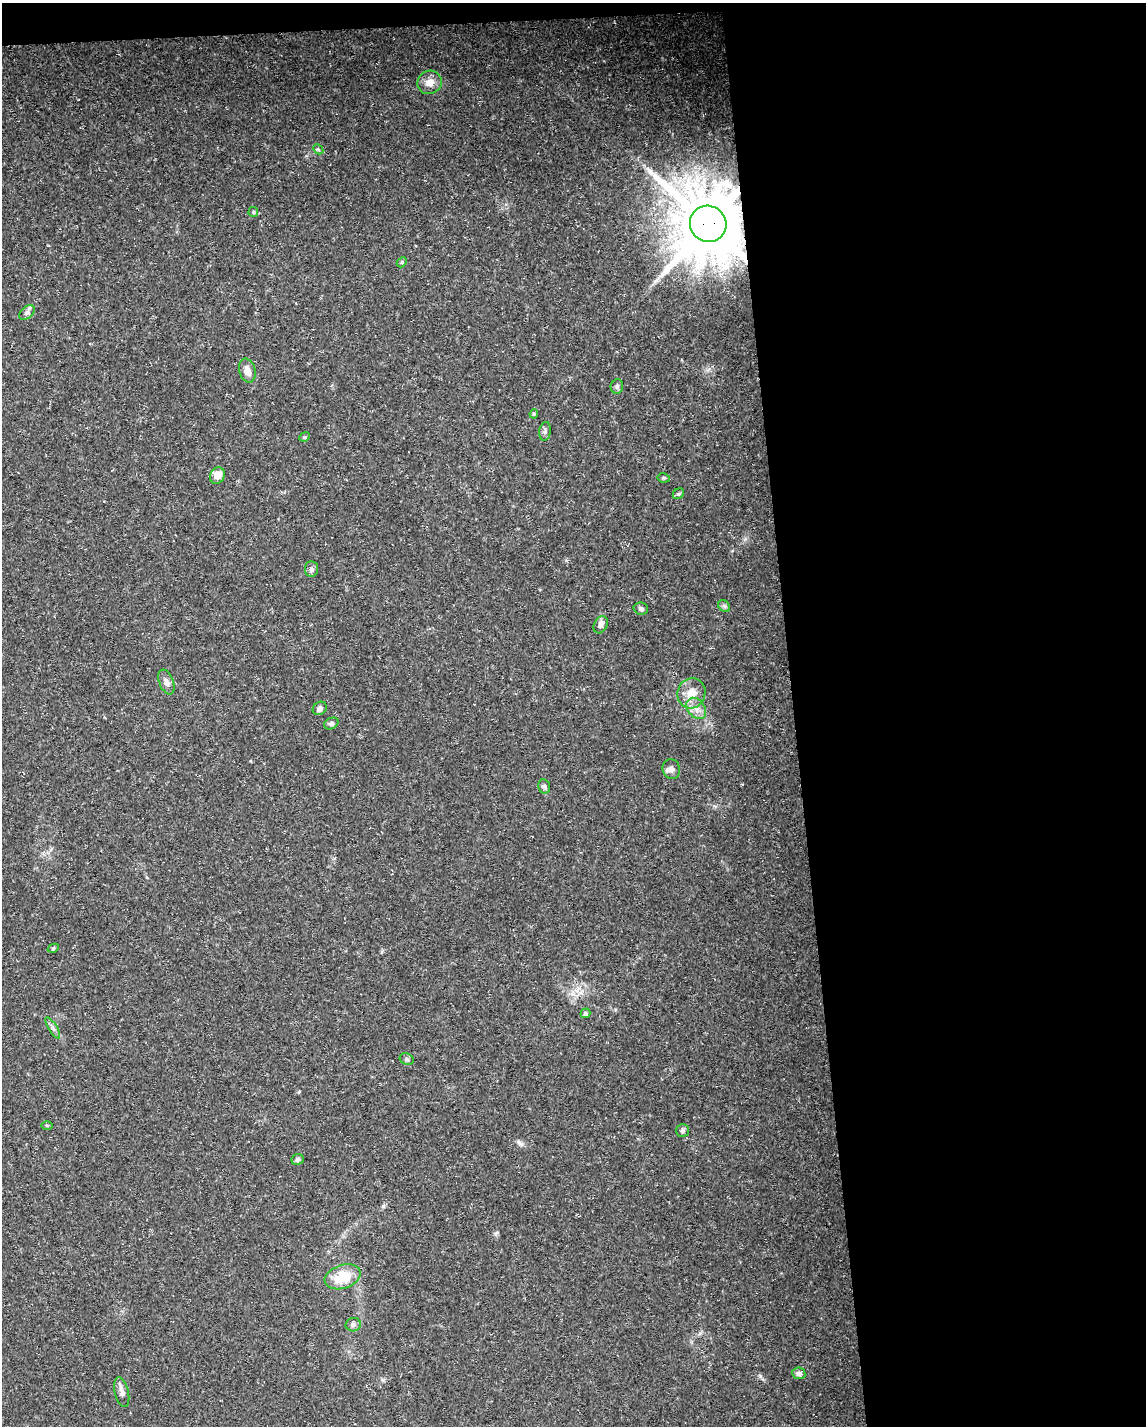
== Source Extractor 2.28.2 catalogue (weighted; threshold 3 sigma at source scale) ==
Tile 4 of 4 x 3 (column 4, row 1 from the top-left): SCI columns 3431-4574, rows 2901-4324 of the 4574 x 4333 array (HDU 1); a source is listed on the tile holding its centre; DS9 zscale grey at full resolution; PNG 1148 x 1428 px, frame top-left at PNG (2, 3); each listed source drawn as its Kron ellipse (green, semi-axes under 4 px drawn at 4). Shown black and unused: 32% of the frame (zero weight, under 3 of 5 exposures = <1% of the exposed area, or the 3 px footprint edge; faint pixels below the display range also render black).
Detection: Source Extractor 2.28.2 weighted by HDU 2 'WHT'; one run over the whole footprint, this tile lists its part. Background 0.0294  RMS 0.0029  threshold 0.013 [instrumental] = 3 sigma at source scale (4.5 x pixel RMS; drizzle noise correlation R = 1.50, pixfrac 1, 0.0396/0.0396 arcsec/px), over >= 5 px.
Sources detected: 37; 1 long thin detection or spike segment (spike, bleed or trail) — neither listed nor drawn; the other 36 listed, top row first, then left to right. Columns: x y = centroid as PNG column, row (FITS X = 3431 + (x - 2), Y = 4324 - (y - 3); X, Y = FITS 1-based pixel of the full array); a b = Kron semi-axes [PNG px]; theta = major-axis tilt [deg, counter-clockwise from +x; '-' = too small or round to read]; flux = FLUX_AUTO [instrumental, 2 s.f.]
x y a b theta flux
430 82 12 11 - 2.9
318 149 6 4 -46 0.41
253 212 5 4 - 0.39
708 224 18 18 - 2700
402 262 6 4 47 0.4
27 312 9 5 40 0.92
247 370 12 8 -75 2.4
617 386 7 6 - 0.79
534 414 5 4 - 0.41
545 431 9 6 81 0.77
305 437 5 4 - 0.4
217 475 8 7 - 2.8
664 478 6 4 -11 0.41
678 494 6 4 42 0.47
311 569 8 6 -83 0.9
724 606 7 5 -45 0.59
641 609 7 6 - 0.78
601 625 9 6 62 1.2
166 682 13 7 -68 1.4
691 693 15 14 - 3.9
320 708 7 6 - 1.2
696 708 12 8 -52 2.2
331 724 7 5 26 0.57
671 769 10 8 -75 1.2
544 786 7 6 - 0.64
53 948 6 4 29 0.36
585 1013 5 4 - 0.7
53 1028 12 3 -59 0.79
407 1059 7 5 -24 0.59
47 1125 6 4 0 0.34
682 1131 6 6 - 0.63
298 1159 6 5 - 0.72
343 1277 18 11 18 8.2
353 1325 7 6 - 0.8
799 1373 6 6 - 1.1
122 1392 15 7 -77 1.5
Overlapping masked pixels (flux is a lower limit): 1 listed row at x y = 708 224